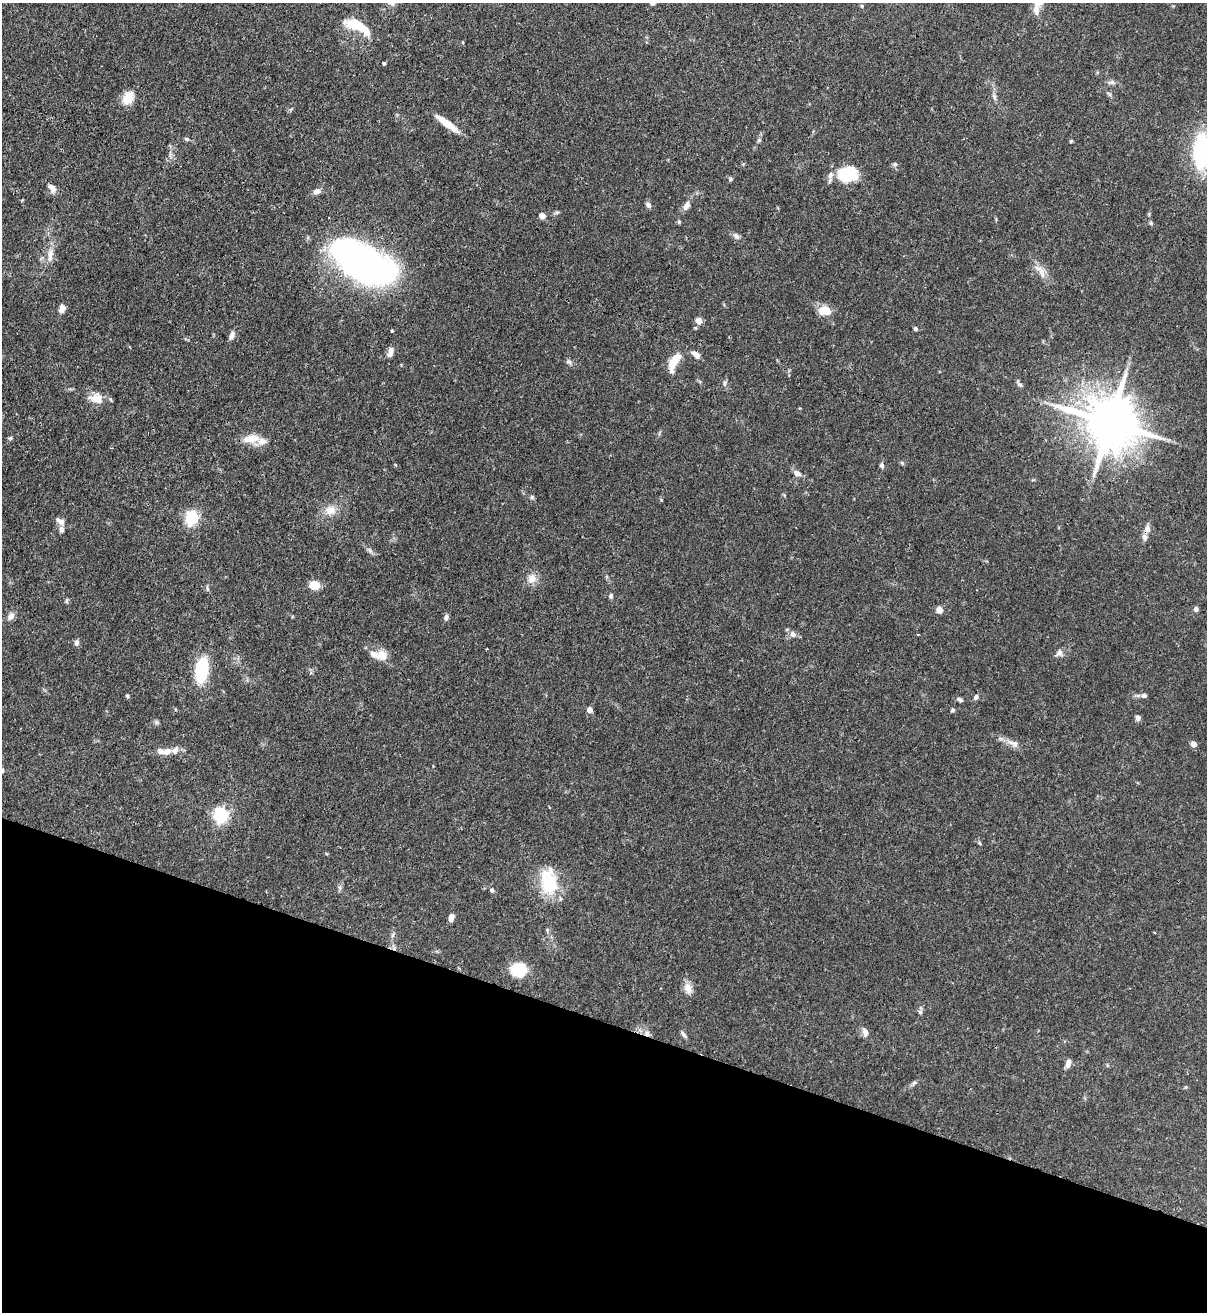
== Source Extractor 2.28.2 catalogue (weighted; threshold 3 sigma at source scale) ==
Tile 15 of 4 x 4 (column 3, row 4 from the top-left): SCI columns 2631-3835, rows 35-1344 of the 5383 x 5308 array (HDU 1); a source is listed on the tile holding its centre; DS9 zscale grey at full resolution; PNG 1209 x 1314 px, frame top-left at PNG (2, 3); no overlay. Shown black and unused: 22% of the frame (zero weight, under 3 of 4 exposures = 7% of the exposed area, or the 3 px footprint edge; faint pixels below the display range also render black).
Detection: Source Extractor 2.28.2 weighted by HDU 2 'WHT'; one run over the whole footprint, this tile lists its part. Background 0.1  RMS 0.0041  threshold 0.0185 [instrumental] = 3 sigma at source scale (4.5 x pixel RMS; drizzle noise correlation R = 1.50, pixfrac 1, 0.05/0.05 arcsec/px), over >= 5 px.
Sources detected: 102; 3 inside a brighter object's white glare — not listed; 8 inside a brighter listed object's ellipse — not listed separately; the other 91 listed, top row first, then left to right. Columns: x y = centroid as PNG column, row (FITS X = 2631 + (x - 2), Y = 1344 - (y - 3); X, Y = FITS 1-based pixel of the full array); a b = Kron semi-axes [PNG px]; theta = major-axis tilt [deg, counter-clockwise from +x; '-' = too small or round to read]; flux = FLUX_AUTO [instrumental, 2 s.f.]
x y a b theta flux
1036 9 18 8 -86 3.8
357 24 21 14 -39 8.7
384 63 4 3 - 0.58
1112 82 9 6 -10 1.2
994 97 11 5 -72 1.3
128 98 17 12 60 6.1
447 123 30 7 -37 6.7
187 139 6 5 - 0.74
759 140 5 5 - 0.7
1071 141 5 4 - 0.44
1201 151 35 14 89 38
895 164 6 5 - 0.77
849 174 21 15 6 18
731 179 6 4 89 0.58
52 188 14 8 -52 2.5
317 191 9 7 21 1.8
648 205 7 5 -44 1.3
686 206 14 7 60 2.2
542 216 5 5 - 2.9
679 222 5 4 - 0.59
1151 223 6 4 -49 0.6
736 236 10 6 -51 1.3
50 255 21 7 85 3.8
360 260 54 31 -21 150
1042 273 20 6 -70 3
62 308 10 7 75 2.2
825 311 15 10 -5 5.9
699 321 8 8 - 2.4
915 329 5 4 - 0.92
392 331 3 2 - 0.52
232 335 10 6 65 2
390 352 13 6 70 2.6
696 355 11 6 -43 2.4
569 362 9 6 -33 1.1
673 362 21 8 63 8.5
725 383 9 4 89 0.91
1019 384 12 4 -50 0.99
96 398 18 12 -6 5.5
1110 422 16 14 -26 2500
10 438 6 4 23 0.62
251 439 23 10 6 6.4
902 463 6 4 -46 0.55
882 465 8 5 -77 1
797 473 8 6 -35 2.3
532 497 5 5 - 0.66
330 510 15 11 23 4.7
192 518 6 6 - 75
61 521 12 8 -33 2
1147 529 9 7 82 2.1
532 578 13 11 75 3.5
314 585 12 10 -17 4.3
207 589 8 4 -81 0.71
611 596 6 5 - 0.93
67 601 7 3 82 0.59
1196 609 7 5 -86 0.99
939 610 5 5 - 6
11 616 12 8 61 2
446 617 7 5 70 1.2
793 634 8 7 - 1.8
77 643 8 6 83 1.2
1059 653 11 8 46 1.7
382 655 12 12 - 4.8
202 670 27 13 81 21
1144 695 7 6 - 1.1
127 696 5 4 - 0.54
976 697 7 6 - 1.1
960 700 9 5 -28 0.95
590 709 5 5 - 2.9
952 710 5 4 - 0.7
1138 718 6 6 - 1.3
156 722 6 5 - 0.77
1013 743 18 6 -20 2.9
1193 744 6 6 - 1.7
167 751 11 7 18 2.6
2 770 6 5 - 0.92
221 815 6 6 - 110
980 843 6 4 -87 0.51
550 883 26 13 -76 25
340 888 7 4 -72 0.79
492 890 5 4 - 0.73
451 917 8 5 82 2.1
1154 932 4 2 - 0.33
393 935 7 4 71 0.73
519 970 12 11 - 19
688 988 15 10 -74 3.3
920 1012 6 5 - 0.88
865 1032 12 8 -72 2.1
647 1033 8 7 - 1.5
683 1034 10 4 -52 1
1068 1063 11 6 77 2.1
914 1083 7 5 43 0.86
Overlapping masked pixels (flux is a lower limit): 3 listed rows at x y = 360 260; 1110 422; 647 1033
Isophote crosses this tile's border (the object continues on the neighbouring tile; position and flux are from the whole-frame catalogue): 2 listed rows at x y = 1201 151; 2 770